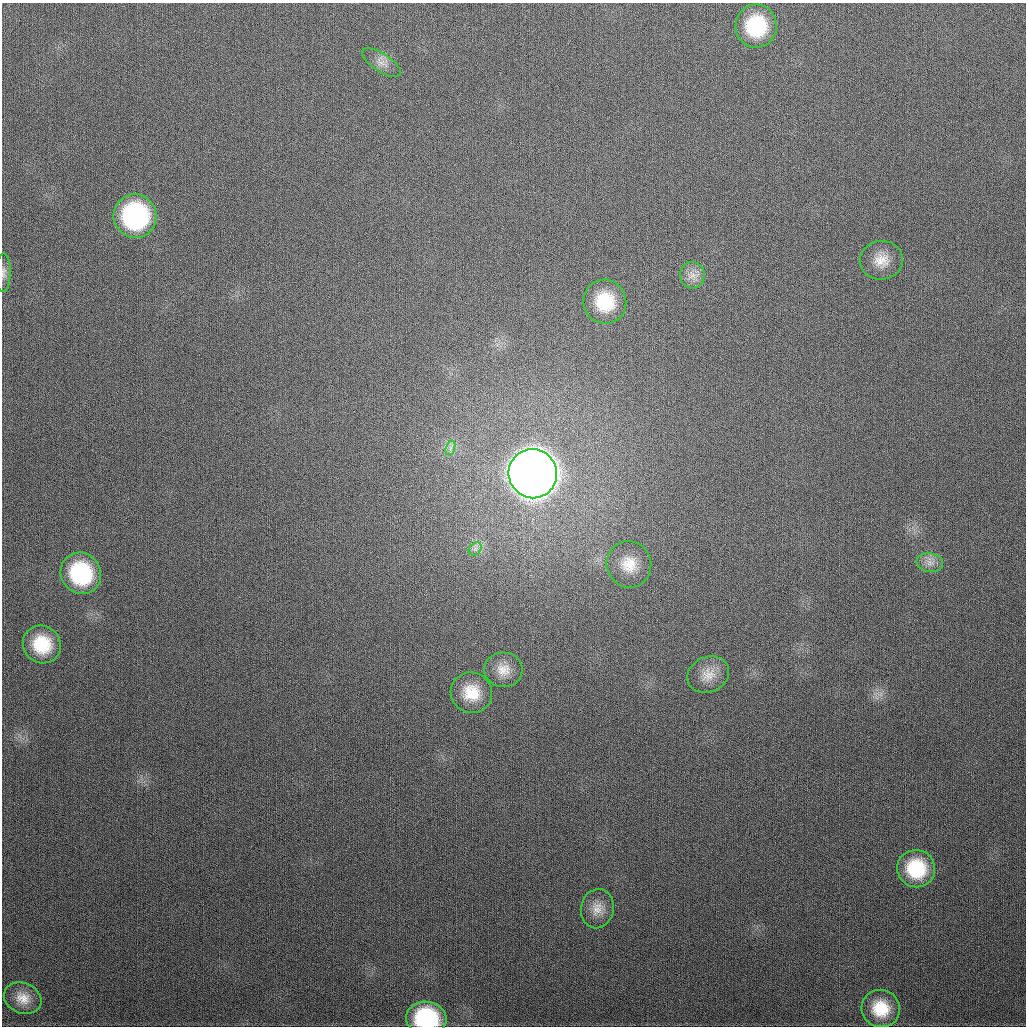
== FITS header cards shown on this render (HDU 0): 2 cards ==
NAXIS1  =                 1024
NAXIS2  =                 1024

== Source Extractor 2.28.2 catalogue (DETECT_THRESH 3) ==
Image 1024 x 1024 px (HDU 0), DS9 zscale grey, 1 PNG px = 1 image px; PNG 1028 x 1028 px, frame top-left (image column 1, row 1024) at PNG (2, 3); each listed source drawn as its Kron ellipse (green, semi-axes under 4 px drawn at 4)
Background 304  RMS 12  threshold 35.1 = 3 sigma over >= 5 px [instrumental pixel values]
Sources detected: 22; all 22 listed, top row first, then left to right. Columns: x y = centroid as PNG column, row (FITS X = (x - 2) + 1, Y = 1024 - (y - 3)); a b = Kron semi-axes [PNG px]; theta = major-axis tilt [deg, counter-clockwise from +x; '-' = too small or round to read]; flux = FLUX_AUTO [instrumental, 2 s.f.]
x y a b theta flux
756 26 21 20 - 5.3e+04
382 63 22 9 -33 7.2e+03
135 216 22 21 - 1.3e+05
881 260 21 19 4 1.6e+04
3 273 19 7 89 4.8e+03
692 275 13 12 - 8.0e+03
605 302 22 21 - 3.7e+04
450 448 7 4 71 2.6e+03
533 474 25 24 - 3.4e+06
475 549 7 5 46 2.7e+03
930 563 13 9 -8 6.6e+03
629 564 23 22 - 2.1e+04
81 573 21 20 - 7.2e+04
42 644 19 18 - 3.3e+04
503 670 19 17 -4 1.3e+04
708 675 21 17 25 1.3e+04
471 693 21 20 - 2.4e+04
916 869 19 18 - 4.2e+04
597 909 20 16 80 1.2e+04
23 998 19 15 -23 1.2e+04
881 1008 19 18 - 2.8e+04
426 1018 20 16 -6 8.4e+04
At the frame edge (FLAGS 8, measured only in part): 2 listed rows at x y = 3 273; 426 1018